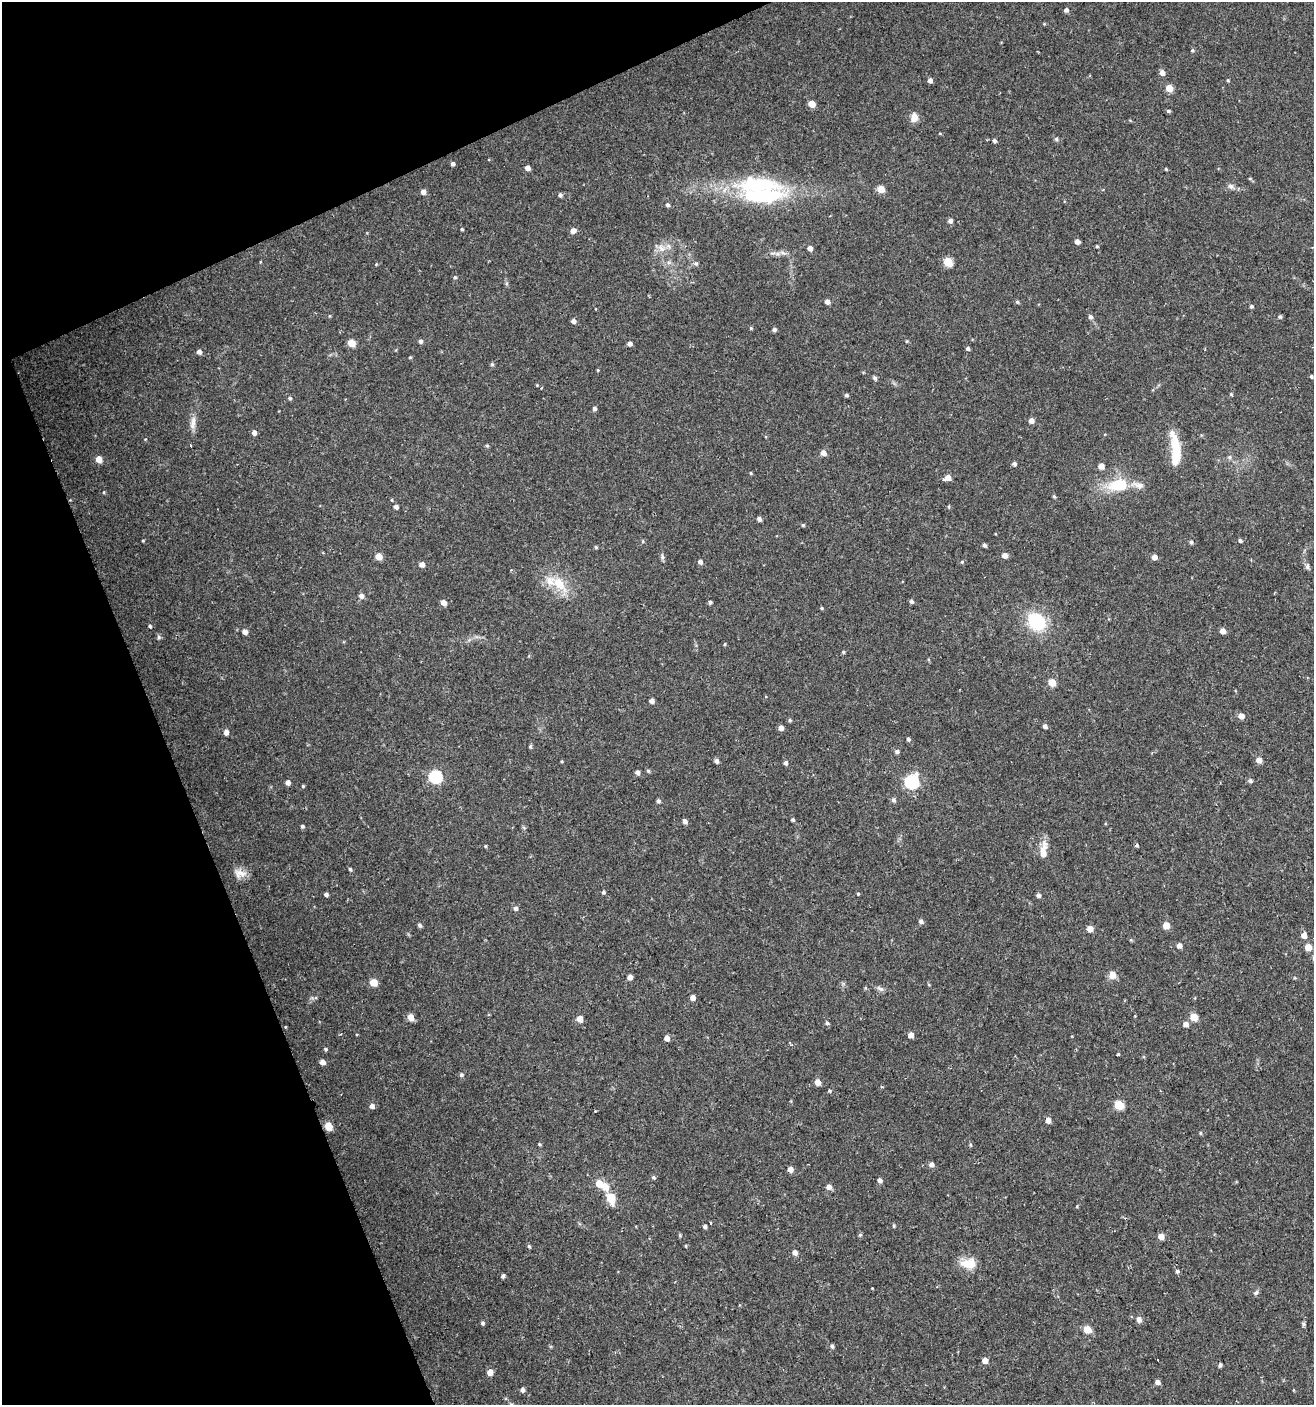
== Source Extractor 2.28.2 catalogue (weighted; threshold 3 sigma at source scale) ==
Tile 5 of 4 x 4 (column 1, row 2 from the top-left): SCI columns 83-1394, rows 2809-4211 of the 5473 x 5615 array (HDU 1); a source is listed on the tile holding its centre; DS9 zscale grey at full resolution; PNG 1316 x 1407 px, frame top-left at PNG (2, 2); no overlay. Shown black and unused: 20% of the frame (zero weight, under 2 of 3 exposures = <1% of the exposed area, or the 3 px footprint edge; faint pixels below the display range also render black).
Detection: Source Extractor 2.28.2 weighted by HDU 2 'WHT'; one run over the whole footprint, this tile lists its part. Background 0.0247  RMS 0.0041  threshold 0.0186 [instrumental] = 3 sigma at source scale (4.5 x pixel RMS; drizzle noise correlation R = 1.50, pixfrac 1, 0.0396/0.0396 arcsec/px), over >= 5 px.
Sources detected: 209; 1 inside a brighter object's white glare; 1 cosmic-ray / hot-pixel residue — not listed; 5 inside a brighter listed object's ellipse — not listed separately; the other 202 listed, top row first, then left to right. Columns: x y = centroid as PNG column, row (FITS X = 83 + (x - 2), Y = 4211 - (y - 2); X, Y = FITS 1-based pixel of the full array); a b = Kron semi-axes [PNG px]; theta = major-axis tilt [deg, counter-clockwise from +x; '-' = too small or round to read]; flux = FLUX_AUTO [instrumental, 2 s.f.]
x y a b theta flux
1066 10 5 5 - 1.2
1192 50 5 5 - 0.59
1162 73 5 5 - 2.3
930 80 4 4 - 1.8
1228 80 4 4 - 0.42
1169 88 5 5 - 7.1
812 104 5 4 - 5.9
1168 111 5 4 - 0.71
914 117 12 8 87 2.8
1056 139 5 5 - 0.67
994 141 4 4 - 1
453 164 4 4 - 1.1
528 168 5 4 - 2.2
1166 169 3 3 - 0.48
1250 179 5 3 - 0.4
1231 186 8 7 - 1.4
881 189 5 5 - 6.5
423 192 5 4 - 2.2
560 195 5 4 - 1
761 195 61 19 0 39
667 205 5 4 - 0.99
950 221 5 5 - 1.5
462 229 4 3 - 0.48
573 231 5 5 - 2.4
1077 242 4 4 - 1.9
1097 246 4 4 - 0.43
661 248 12 7 -51 2.7
810 248 5 4 - 2.2
783 253 9 4 -13 1.2
948 262 5 5 - 15
696 263 6 5 - 0.86
455 277 5 4 - 0.62
827 302 4 4 - 2.1
1017 302 5 4 - 0.61
1251 306 4 4 - 0.77
1090 317 6 5 - 1.1
1280 317 5 5 - 0.62
573 321 5 4 - 1.4
751 328 4 4 - 0.45
774 329 4 4 - 1
420 341 4 4 - 1.1
906 341 5 3 - 0.38
351 343 5 5 - 8.2
629 343 4 4 - 1.7
968 349 4 4 - 0.97
199 352 5 4 - 1.9
410 357 4 3 - 0.48
492 364 5 4 - 0.69
598 370 4 3 - 0.37
1311 376 4 3 - 0.77
875 378 6 5 - 0.82
537 385 3 3 - 0.32
1231 394 4 3 - 0.46
846 395 4 4 - 0.72
290 398 5 4 - 0.68
594 408 5 4 - 1.1
1031 421 5 5 - 2.3
193 423 19 7 84 2.9
254 433 5 4 - 1.9
1175 444 24 12 -65 7.3
487 446 6 4 -1 0.46
823 453 5 4 - 2.8
1229 457 6 4 90 0.69
99 459 5 5 - 4.4
1014 464 4 4 - 1.1
1101 466 5 4 - 3.5
751 473 5 3 - 0.37
948 478 6 5 - 3.6
1119 485 24 12 7 15
104 492 4 4 - 0.4
1054 496 5 4 - 0.52
392 500 4 3 - 0.34
396 507 5 4 - 1.5
949 507 5 4 - 0.49
759 519 5 4 - 1.4
803 525 4 4 - 0.53
143 540 4 3 - 0.35
1240 540 4 4 - 0.91
643 541 5 4 - 0.49
1191 542 4 4 - 0.94
984 545 4 4 - 0.97
596 547 5 4 - 0.43
1005 555 5 5 - 2.4
379 556 5 5 - 5.5
662 557 8 4 -82 0.85
1154 557 4 4 - 2.9
700 562 5 4 - 1.4
962 562 5 3 - 0.4
422 564 5 4 - 2.6
1307 567 8 6 89 0.93
559 583 29 14 -48 9.7
361 596 5 5 - 1.7
911 601 5 4 - 1.1
710 602 4 4 - 0.85
443 603 5 4 - 2.9
822 608 5 3 - 0.39
1037 622 20 16 -44 20
150 626 5 4 - 0.63
1223 631 5 4 - 2.9
245 632 5 5 - 2.2
159 637 6 5 - 0.74
725 644 5 3 - 0.4
843 652 4 3 - 0.55
1052 683 5 5 - 9.2
651 701 4 4 - 2
1241 716 5 5 - 3
790 720 5 4 - 0.6
1045 726 5 4 - 1.4
781 728 5 5 - 1.9
226 732 5 4 - 2.1
908 739 5 4 - 0.8
530 746 5 4 - 0.67
897 751 5 5 - 1.2
1259 760 5 5 - 2.9
562 761 5 3 - 0.38
717 761 5 4 - 1.3
786 763 5 4 - 1.3
648 771 5 4 - 0.57
637 772 4 4 - 1.6
435 777 6 6 - 50
1250 781 5 5 - 0.95
288 782 4 4 - 2.1
912 782 7 6 - 71
303 786 4 4 - 0.46
893 800 6 5 - 1
658 801 4 4 - 1
793 820 4 4 - 0.69
685 821 5 4 - 1.7
302 826 5 4 - 0.73
1136 845 5 4 - 0.61
485 846 4 3 - 0.43
1043 852 18 7 83 6
350 869 5 3 - 0.62
240 874 17 11 -7 3.5
603 892 5 4 - 0.72
326 894 4 4 - 1.3
858 894 4 4 - 0.43
1038 895 4 4 - 1.4
515 908 5 5 - 1.3
921 921 5 4 - 1.3
420 925 5 4 - 1
1166 925 5 5 - 5.4
1090 929 5 4 - 4.1
1304 935 5 5 - 2.9
1131 940 5 4 - 0.46
1179 946 4 4 - 2.2
1308 947 5 5 - 6.3
1112 975 6 5 - 4.5
630 977 4 4 - 2.1
373 982 5 5 - 7.7
880 989 11 5 -28 1.3
693 998 4 4 - 2.4
411 1017 5 5 - 4.1
1194 1017 5 5 - 11
580 1019 5 4 - 4.2
827 1023 5 5 - 0.77
1186 1024 5 4 - 2.3
911 1035 4 4 - 2.7
667 1038 5 4 - 2.8
325 1049 5 3 - 0.6
1118 1054 4 2 - 0.35
322 1062 4 4 - 2.8
461 1075 5 5 - 0.85
818 1082 5 5 - 3.6
830 1091 4 3 - 0.43
1119 1105 5 5 - 17
372 1106 5 5 - 2
1048 1120 4 4 - 3.2
328 1126 5 5 - 9.4
1200 1133 4 4 - 0.49
539 1144 4 4 - 0.49
970 1145 5 4 - 0.55
931 1164 5 5 - 1.6
790 1169 4 4 - 3
653 1177 5 5 - 0.65
880 1180 4 4 - 1.7
599 1183 6 5 - 6.4
606 1187 11 9 -72 3.5
829 1187 5 5 - 2.2
611 1198 9 6 -70 8.7
711 1222 3 2 - 0.57
705 1226 4 3 - 1.1
894 1226 5 4 - 0.52
680 1235 5 4 - 0.49
860 1235 5 4 - 0.55
1161 1236 5 5 - 3.7
529 1246 5 4 - 0.53
686 1246 4 3 - 0.36
795 1253 5 5 - 2.3
968 1263 20 13 -2 6.3
1177 1271 5 5 - 0.87
503 1276 4 4 - 0.99
1256 1293 7 5 48 0.9
1139 1319 5 5 - 2.1
482 1323 5 4 - 0.86
1087 1330 5 5 - 10
832 1346 5 4 - 0.86
985 1361 4 4 - 3.6
1220 1365 4 4 - 0.78
490 1372 5 5 - 3.8
1157 1382 4 4 - 2
522 1390 4 4 - 1.7